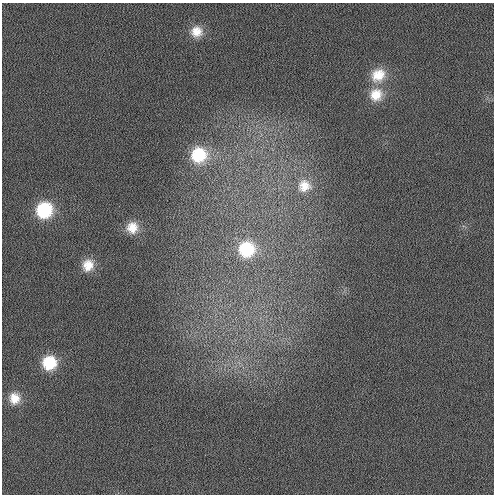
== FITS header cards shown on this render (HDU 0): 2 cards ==
NAXIS1  =                  492 / Axis length
NAXIS2  =                  492 / Axis length

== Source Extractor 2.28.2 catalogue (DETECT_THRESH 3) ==
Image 492 x 492 px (HDU 0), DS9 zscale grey, 1 PNG px = 1 image px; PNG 496 x 496 px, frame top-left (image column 1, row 492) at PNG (2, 3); no overlay
Background 1.51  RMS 3.3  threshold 10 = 3 sigma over >= 5 px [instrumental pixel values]
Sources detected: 11; all 11 listed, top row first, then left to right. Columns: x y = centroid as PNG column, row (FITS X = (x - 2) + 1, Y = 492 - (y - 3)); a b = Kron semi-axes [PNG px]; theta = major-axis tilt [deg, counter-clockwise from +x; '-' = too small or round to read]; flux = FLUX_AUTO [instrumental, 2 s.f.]
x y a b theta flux
196 32 16 16 - 3800
378 75 21 18 37 5700
376 95 18 17 - 4900
199 155 19 18 - 10000
304 186 19 18 - 4700
44 210 16 15 - 13000
132 227 15 14 - 3500
247 249 17 17 - 10000
88 265 15 14 - 3600
49 363 15 14 - 7800
14 398 14 12 -80 2900